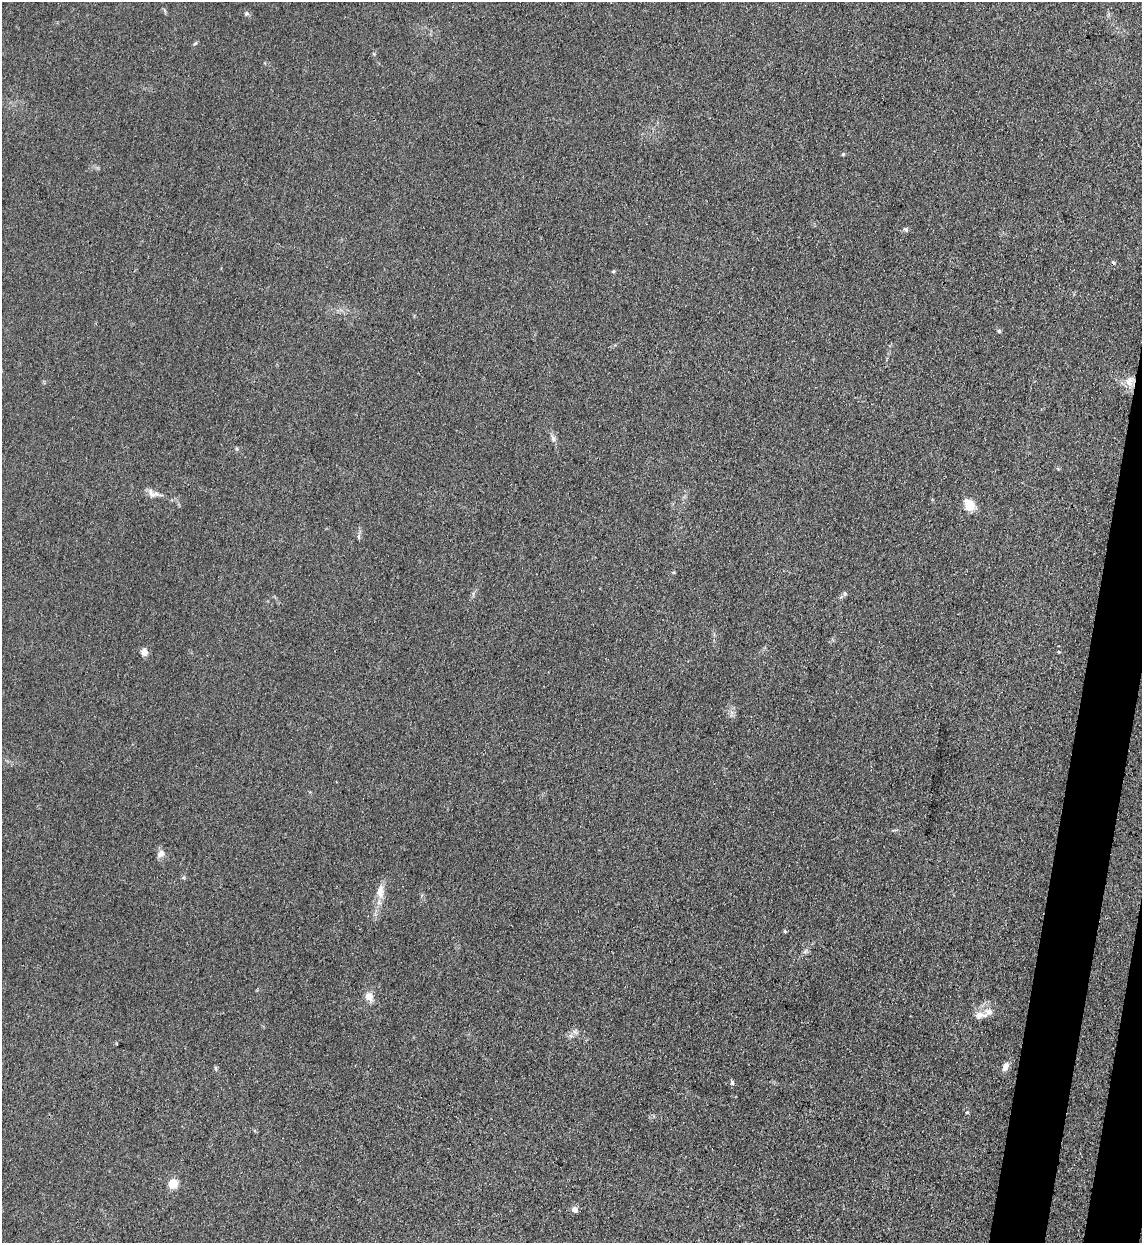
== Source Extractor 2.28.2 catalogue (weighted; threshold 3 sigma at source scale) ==
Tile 6 of 4 x 4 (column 2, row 2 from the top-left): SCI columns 1470-2609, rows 2506-3746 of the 5101 x 5010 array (HDU 1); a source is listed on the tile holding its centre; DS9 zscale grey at full resolution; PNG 1144 x 1245 px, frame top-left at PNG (2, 2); no overlay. Shown black and unused: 4% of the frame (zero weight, under 3 of 4 exposures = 7% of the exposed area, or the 3 px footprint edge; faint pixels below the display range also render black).
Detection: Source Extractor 2.28.2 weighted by HDU 2 'WHT'; one run over the whole footprint, this tile lists its part. Background 0.0807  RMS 0.011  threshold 0.0478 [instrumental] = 3 sigma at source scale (4.5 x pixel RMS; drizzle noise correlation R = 1.50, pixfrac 1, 0.05/0.05 arcsec/px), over >= 5 px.
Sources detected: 22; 1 cosmic-ray / hot-pixel residue — not listed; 1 inside a brighter listed object's ellipse — not listed separately; the other 20 listed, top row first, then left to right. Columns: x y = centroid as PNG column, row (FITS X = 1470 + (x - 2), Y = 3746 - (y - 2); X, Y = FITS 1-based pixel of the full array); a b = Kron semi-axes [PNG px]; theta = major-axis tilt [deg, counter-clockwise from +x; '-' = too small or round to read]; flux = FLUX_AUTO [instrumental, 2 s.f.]
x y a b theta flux
246 13 6 5 - 2
906 229 6 6 - 2.3
613 271 4 4 - 1.2
999 331 5 5 - 1.5
1129 382 12 10 47 9.3
553 438 10 5 -66 3.5
151 493 14 7 -65 5.7
969 505 15 11 -58 14
845 594 6 4 -20 1.5
144 652 9 7 -73 6.4
161 854 10 8 49 5.6
380 891 19 10 81 11
785 931 5 4 - 1.2
369 997 8 7 - 10
980 1015 18 9 5 8.7
1005 1066 10 6 63 6.7
732 1083 7 5 -75 2
967 1112 4 4 - 1.3
173 1184 5 5 - 48
575 1210 5 5 - 9.7